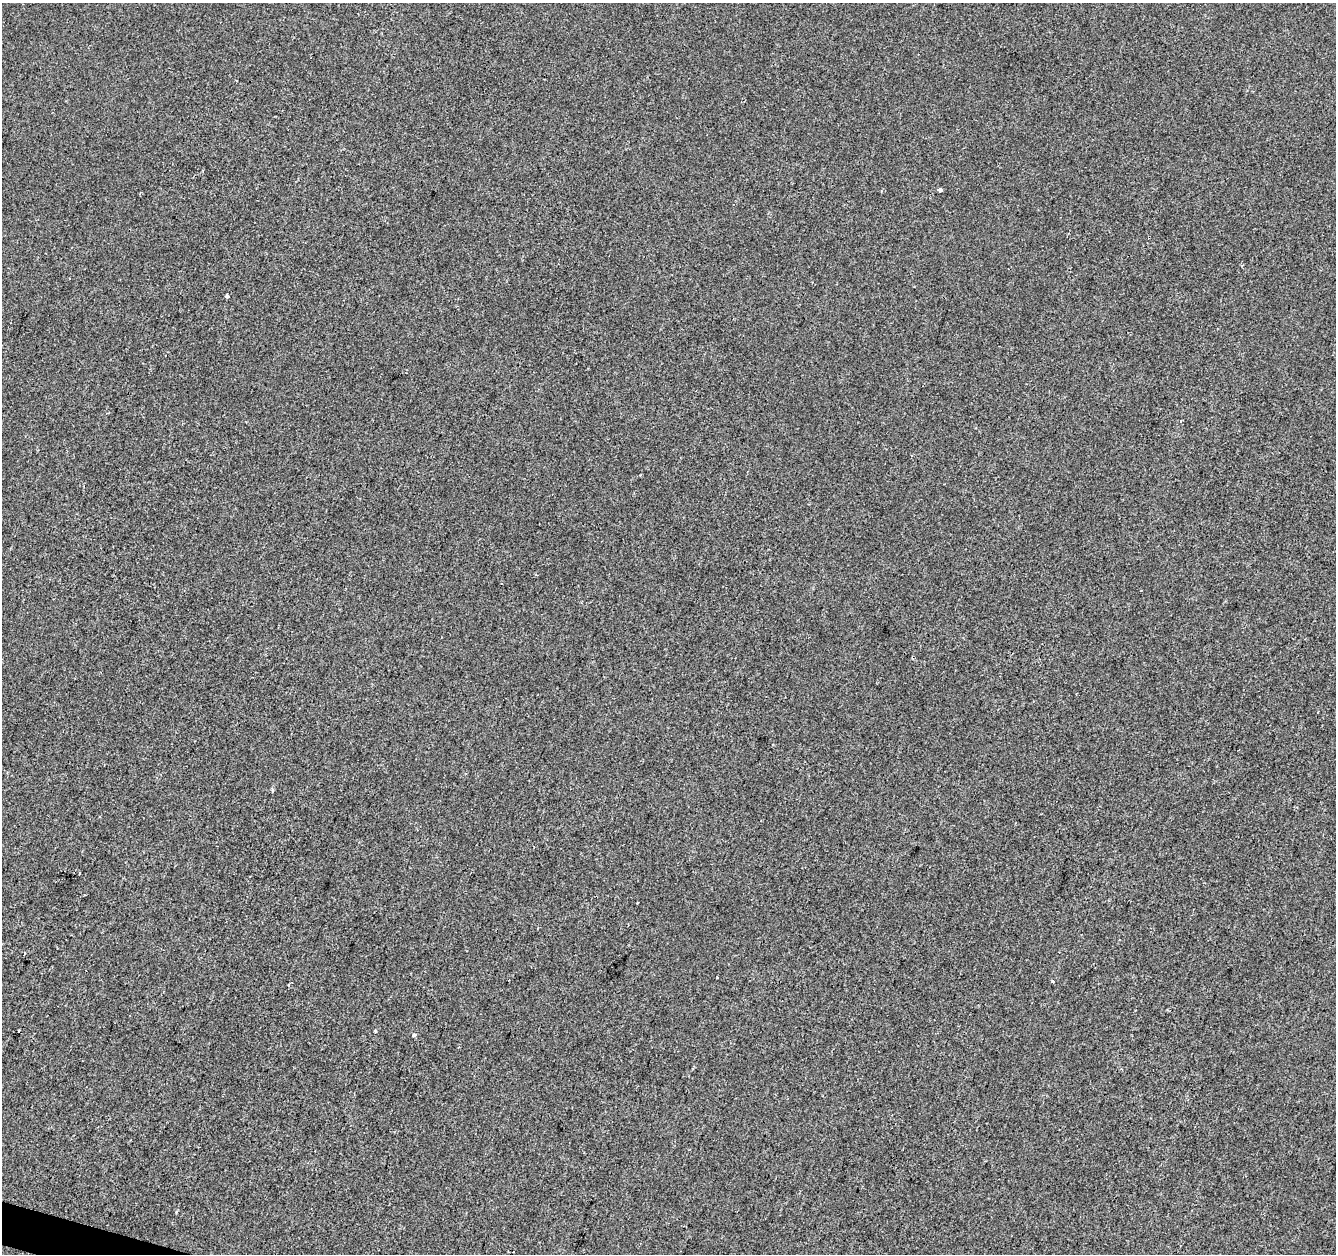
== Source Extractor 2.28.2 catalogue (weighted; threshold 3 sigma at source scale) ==
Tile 7 of 4 x 4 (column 3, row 2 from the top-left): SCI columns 2671-4004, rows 2723-3974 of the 5346 x 5506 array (HDU 1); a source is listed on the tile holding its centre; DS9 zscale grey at full resolution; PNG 1338 x 1256 px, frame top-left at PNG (2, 3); no overlay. Shown black and unused: <1% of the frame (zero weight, under 2 of 3 exposures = <1% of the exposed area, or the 3 px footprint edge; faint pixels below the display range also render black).
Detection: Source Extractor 2.28.2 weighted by HDU 2 'WHT'; one run over the whole footprint, this tile lists its part. Background 1.34e-04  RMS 0.0042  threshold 0.0189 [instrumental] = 3 sigma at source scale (4.5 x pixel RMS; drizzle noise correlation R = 1.50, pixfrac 1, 0.0396/0.0396 arcsec/px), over >= 5 px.
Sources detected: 10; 2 cosmic-ray / hot-pixel residue — not listed; the other 8 listed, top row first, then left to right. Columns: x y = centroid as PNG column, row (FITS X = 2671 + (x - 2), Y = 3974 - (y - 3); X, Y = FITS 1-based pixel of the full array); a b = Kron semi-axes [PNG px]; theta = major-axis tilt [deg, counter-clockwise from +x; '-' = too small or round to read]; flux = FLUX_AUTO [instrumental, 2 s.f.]
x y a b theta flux
940 190 4 3 - 2.7
227 296 4 3 - 3.4
272 790 4 4 - 0.85
717 977 3 2 - 0.71
1053 981 3 3 - 1.6
18 1031 3 3 - 1.6
375 1031 3 3 - 1.6
414 1035 4 3 - 1.4